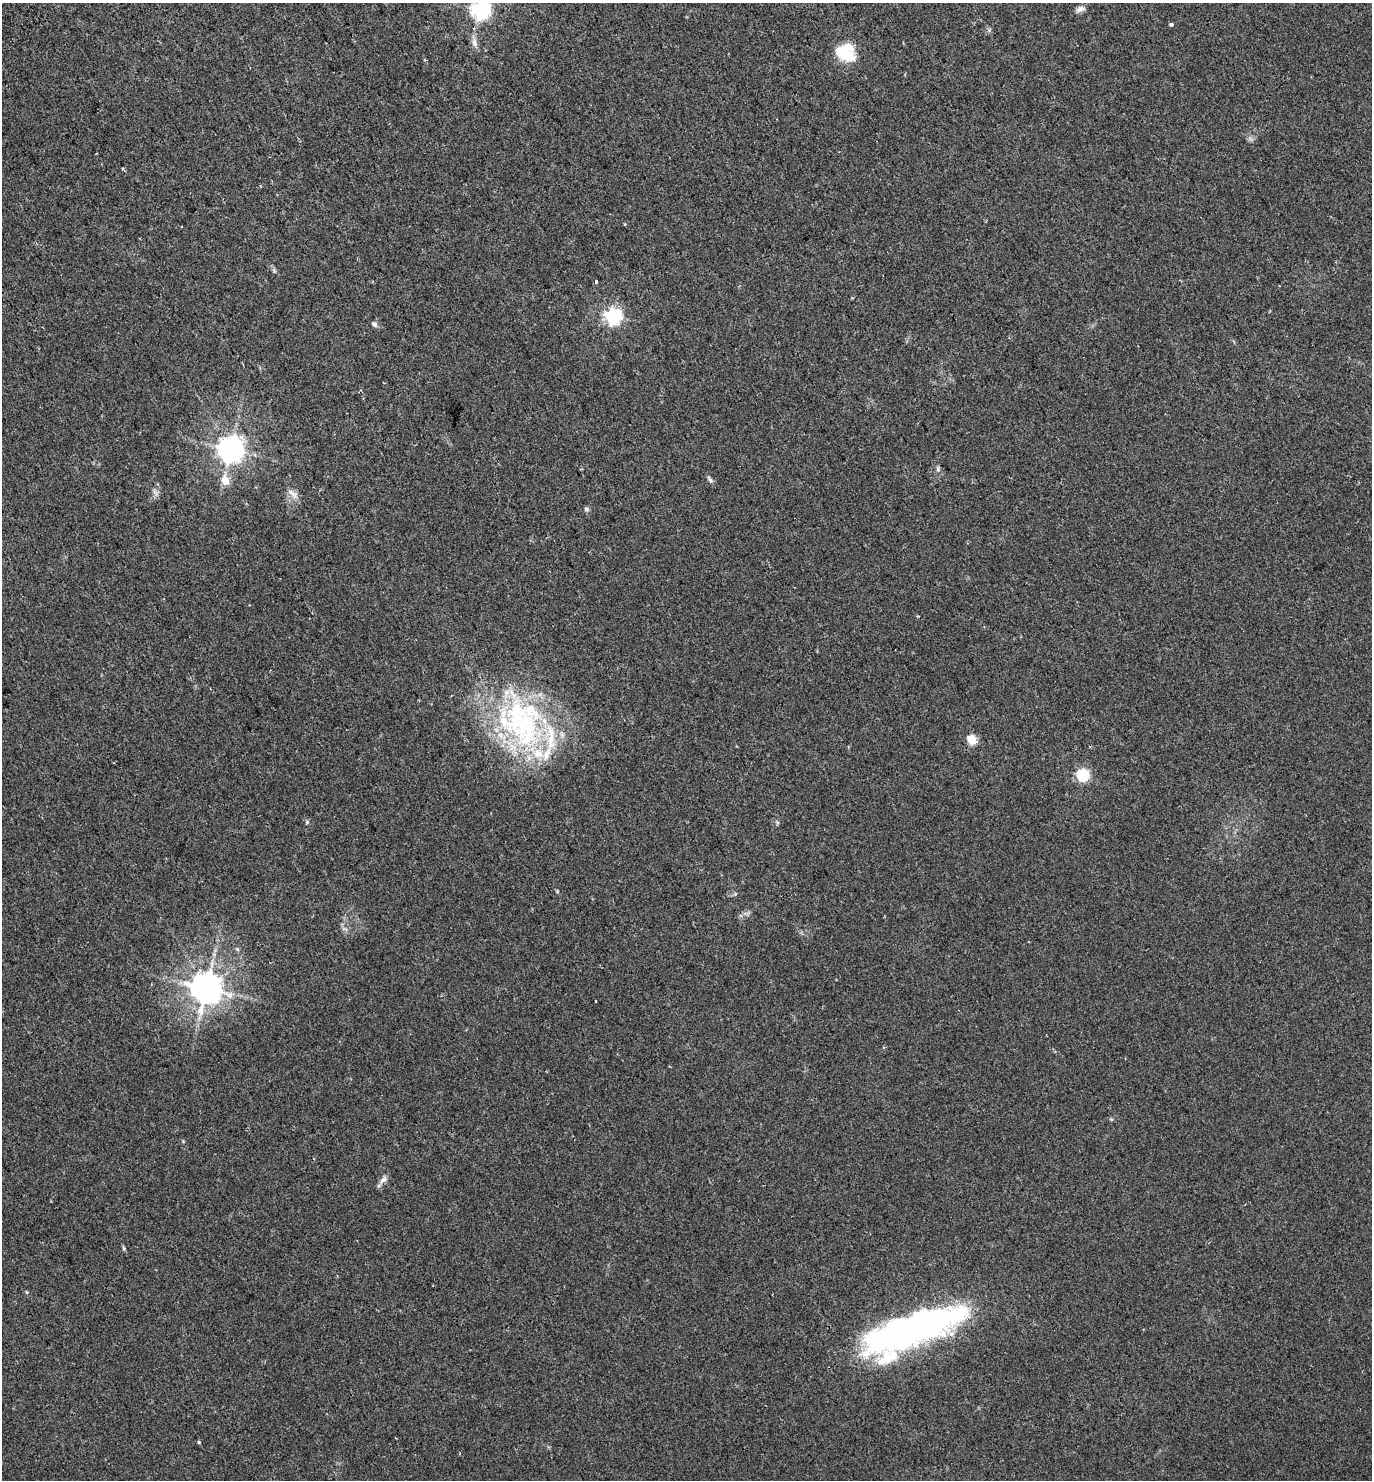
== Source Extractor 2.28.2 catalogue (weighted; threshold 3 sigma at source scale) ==
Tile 11 of 4 x 4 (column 3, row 3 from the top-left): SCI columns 3007-4376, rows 1537-3014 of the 5950 x 6034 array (HDU 1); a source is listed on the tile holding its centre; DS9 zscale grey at full resolution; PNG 1374 x 1482 px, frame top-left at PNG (2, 3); no overlay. Shown black and unused: <1% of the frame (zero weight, under 2 of 3 exposures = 4% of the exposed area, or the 3 px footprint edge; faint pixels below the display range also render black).
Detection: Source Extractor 2.28.2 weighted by HDU 2 'WHT'; one run over the whole footprint, this tile lists its part. Background 0.0136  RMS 0.0058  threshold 0.026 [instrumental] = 3 sigma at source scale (4.5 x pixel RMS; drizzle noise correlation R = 1.50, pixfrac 1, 0.0396/0.0396 arcsec/px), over >= 5 px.
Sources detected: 41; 2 inside a brighter object's white glare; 1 cosmic-ray / hot-pixel residue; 1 long thin detection or spike segment (spike, bleed or trail) — not listed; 8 inside a brighter listed object's ellipse — not listed separately; the other 29 listed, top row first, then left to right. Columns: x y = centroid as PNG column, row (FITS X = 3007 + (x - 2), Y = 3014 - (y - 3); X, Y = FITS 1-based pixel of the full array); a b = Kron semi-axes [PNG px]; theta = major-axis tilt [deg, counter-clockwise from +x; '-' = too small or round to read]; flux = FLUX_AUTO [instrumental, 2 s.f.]
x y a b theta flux
1080 9 12 7 20 2.3
481 10 7 6 - 230
1171 25 4 3 - 9.3
474 42 11 6 -75 2.5
843 51 25 20 12 15
123 168 3 3 - 0.72
274 271 6 5 - 0.85
596 281 3 3 - 5.3
613 316 6 6 - 150
374 324 7 5 -40 1.6
231 449 8 8 - 540
938 469 7 5 -80 1.1
710 480 10 5 -57 1.4
225 481 6 5 - 11
155 492 11 5 -62 1.6
586 509 7 6 - 1.1
525 727 66 53 -74 110
972 740 5 5 - 23
1083 775 6 5 - 74
307 822 6 5 - 0.81
735 894 5 5 - 0.67
344 929 9 4 -12 1.1
237 949 6 4 -45 0.75
206 988 9 9 - 920
596 1001 3 3 - 1
383 1180 14 7 46 2.8
124 1248 6 4 -68 0.74
897 1333 90 41 24 130
199 1442 5 4 - 0.69
Isophote crosses this tile's border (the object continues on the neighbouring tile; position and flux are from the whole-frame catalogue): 1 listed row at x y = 481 10